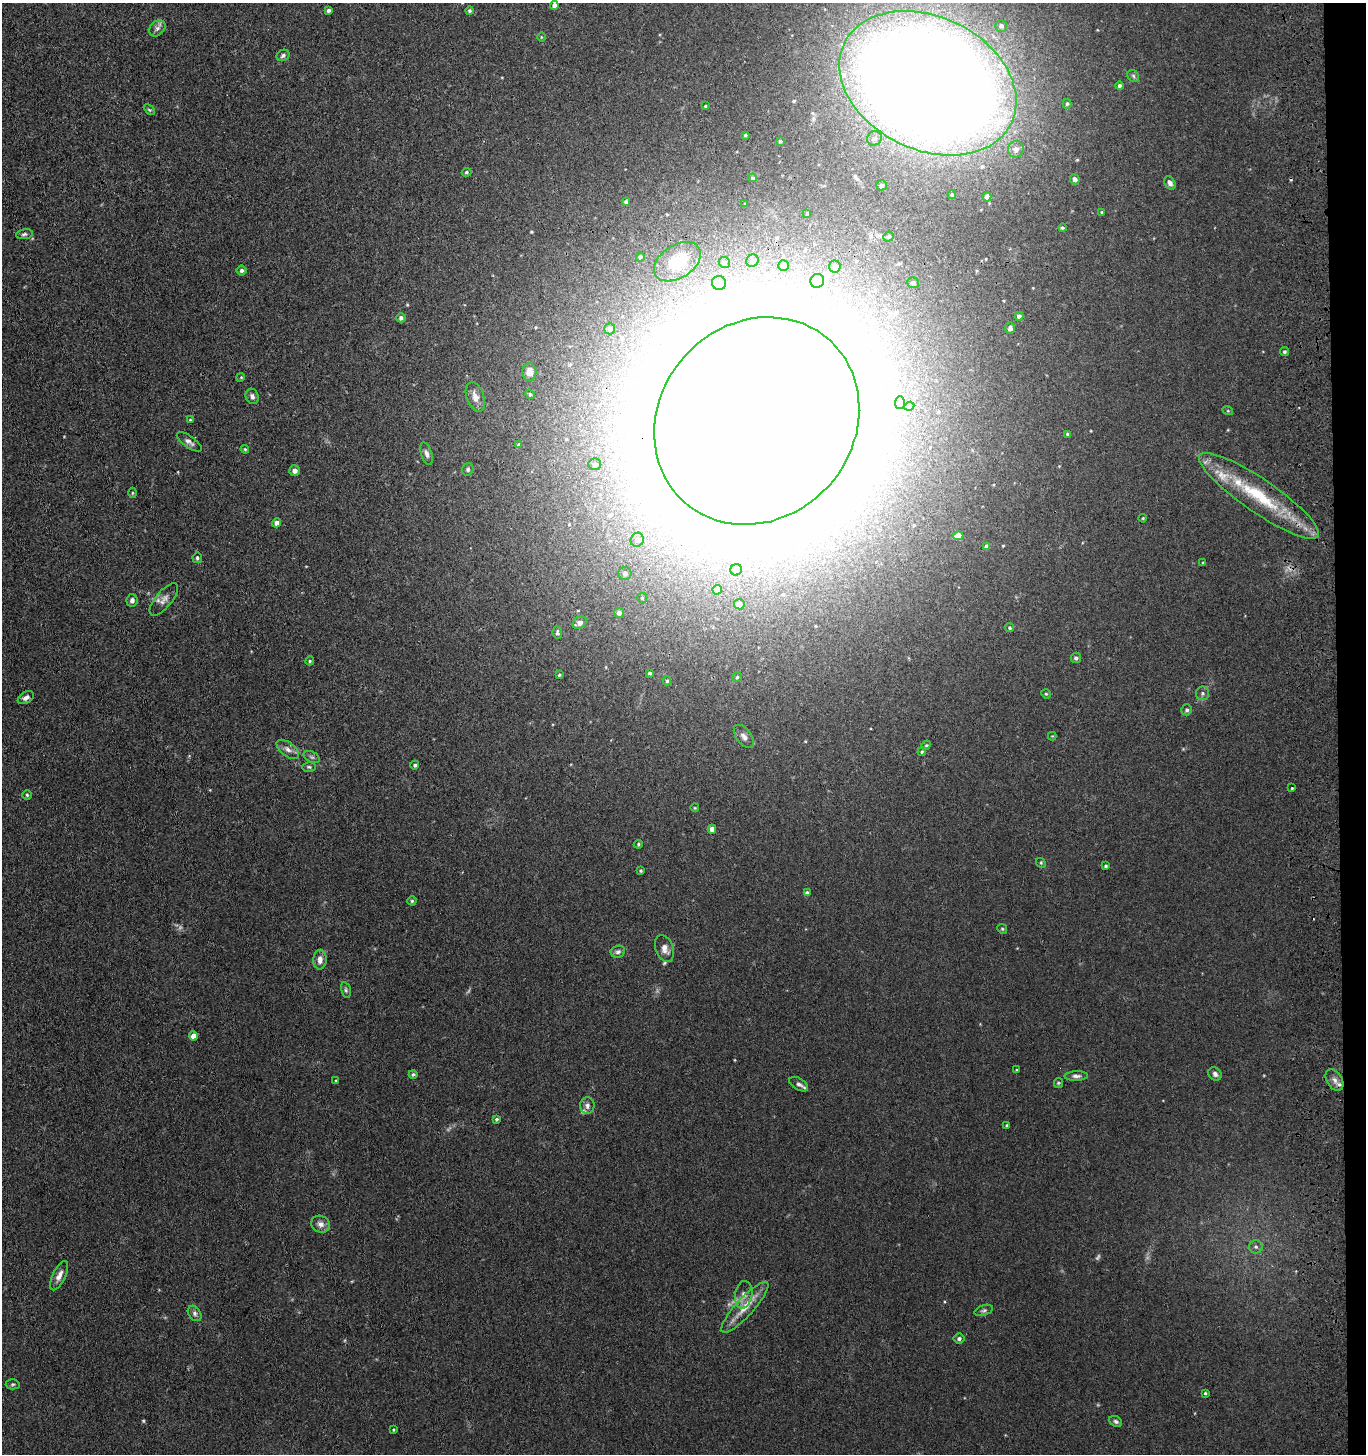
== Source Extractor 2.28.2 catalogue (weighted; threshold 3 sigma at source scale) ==
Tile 6 of 3 x 3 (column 3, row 2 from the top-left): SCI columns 2933-4296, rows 1455-2906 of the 4543 x 4361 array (HDU 1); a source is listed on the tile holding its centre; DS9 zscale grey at full resolution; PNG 1368 x 1456 px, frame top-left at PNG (2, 3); each listed source drawn as its Kron ellipse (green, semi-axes under 4 px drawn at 4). Shown black and unused: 2% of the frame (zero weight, under 3 of 4 exposures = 5% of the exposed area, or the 3 px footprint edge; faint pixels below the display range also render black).
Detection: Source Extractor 2.28.2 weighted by HDU 2 'WHT'; one run over the whole footprint, this tile lists its part. Background 0.0374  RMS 0.0047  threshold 0.0213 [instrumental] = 3 sigma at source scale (4.5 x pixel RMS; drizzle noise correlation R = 1.50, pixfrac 1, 0.05/0.05 arcsec/px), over >= 5 px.
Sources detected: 165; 3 too faint to see at this stretch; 15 inside a brighter object's white glare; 1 cosmic-ray / hot-pixel residue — neither listed nor drawn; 5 inside a brighter listed object's ellipse — not listed separately; the other 141 listed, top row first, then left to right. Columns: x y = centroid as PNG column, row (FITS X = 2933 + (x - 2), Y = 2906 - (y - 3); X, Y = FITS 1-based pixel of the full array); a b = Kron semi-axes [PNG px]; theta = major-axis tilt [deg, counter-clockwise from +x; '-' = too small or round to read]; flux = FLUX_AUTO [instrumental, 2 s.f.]
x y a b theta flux
554 5 4 4 - 2.1
329 10 4 3 - 1.1
469 11 4 4 - 0.72
1001 26 6 6 - 1.6
157 28 9 7 45 1.8
541 37 5 3 - 0.39
283 55 7 5 27 1.3
1133 76 6 5 - 0.86
928 83 93 66 -25 1500
1120 86 4 4 - 1.3
1067 104 5 4 - 0.67
705 106 3 2 - 0.41
149 110 6 4 -44 0.64
745 135 3 3 - 0.56
874 138 7 7 - 1.7
780 141 3 3 - 0.45
1016 149 8 8 - 2.3
466 172 5 4 - 0.65
753 178 4 3 - 0.72
1075 179 5 4 - 1.6
1170 183 7 5 -60 1.7
882 185 5 5 - 0.89
952 195 4 4 - 0.61
987 197 4 4 - 2.5
626 202 4 4 - 1.1
745 204 3 2 - 0.36
1102 212 3 3 - 0.47
807 213 3 3 - 0.51
1062 228 4 4 - 0.6
24 234 8 5 9 1.1
888 237 5 4 - 0.77
640 257 4 4 - 1
752 261 6 6 - 1.1
677 262 26 16 33 10
724 262 6 5 - 0.93
784 265 5 5 - 1.6
835 266 6 5 - 1.7
242 270 5 5 - 1.3
817 281 7 6 - 2.4
719 283 7 7 - 3
913 283 6 5 - 1.3
1019 316 4 4 - 1.5
401 318 4 4 - 1.3
1010 328 5 5 - 1.3
610 329 5 5 - 2.1
1284 352 4 4 - 0.81
529 372 9 7 88 3.8
241 377 4 3 - 0.41
530 394 5 4 - 0.59
252 396 8 6 -70 1.7
475 397 15 8 -70 3.5
900 403 6 5 - 0.85
909 406 5 4 - 0.59
1228 411 5 3 - 0.42
190 420 4 3 - 0.44
757 421 109 97 48 8600
1068 434 3 3 - 0.84
189 442 14 5 -35 2
519 445 4 4 - 0.84
245 449 4 3 - 0.48
427 454 12 5 -73 1.7
595 464 6 5 - 1
468 469 6 5 - 0.9
295 471 5 5 - 2.1
132 493 5 3 - 0.43
1259 496 72 16 -34 33
1143 518 4 3 - 0.4
276 523 4 4 - 2.2
958 536 5 4 - 4
637 540 7 6 - 1.4
987 546 4 4 - 1.6
197 558 5 4 - 0.82
1203 563 4 2 - 0.35
736 570 6 5 - 2
625 573 6 6 - 1.7
717 590 5 4 - 2.3
642 598 5 5 - 0.59
164 599 20 8 51 3.1
132 600 6 5 - 1.5
739 604 5 5 - 3.3
619 613 5 5 - 2
580 623 7 5 32 2.9
1010 628 4 4 - 0.82
557 632 6 4 -82 0.95
1076 658 5 5 - 1.2
310 661 4 4 - 0.59
650 673 3 3 - 0.67
559 675 3 3 - 0.59
737 677 5 5 - 0.7
667 681 4 4 - 0.63
1202 693 7 6 - 1.2
1046 694 5 4 - 0.55
26 698 9 5 29 1.7
1187 710 5 5 - 0.99
744 736 13 7 -52 2.5
1052 736 4 4 - 0.38
926 745 5 4 - 0.51
288 749 13 7 -37 2.6
922 752 4 3 - 0.58
312 757 8 5 -26 1.1
415 765 4 4 - 0.96
309 767 7 4 -2 0.77
1292 788 2 2 - 0.36
27 795 4 4 - 0.62
695 808 4 3 - 0.36
712 829 4 4 - 2.6
638 844 4 4 - 0.64
1041 863 5 4 - 0.54
1106 866 4 3 - 0.64
641 871 3 3 - 0.54
807 893 4 4 - 1.7
412 901 4 4 - 0.65
1002 929 5 4 - 0.56
664 949 14 8 -70 3.2
618 952 7 6 - 1.4
320 960 10 6 86 2.9
346 990 8 4 -77 0.83
193 1036 4 4 - 4.6
1017 1070 3 3 - 0.4
413 1074 4 4 - 0.75
1215 1074 7 6 - 1.4
1076 1076 12 4 1 1.7
1335 1080 12 7 -58 2.6
336 1081 4 3 - 0.44
1058 1083 5 4 - 0.55
799 1084 10 5 -31 1.8
587 1106 8 7 - 1.8
497 1119 4 4 - 0.84
1007 1125 4 3 - 0.52
321 1224 9 8 - 2.5
1256 1247 7 6 - 1.2
59 1276 16 6 64 2.9
744 1295 14 8 81 3.1
745 1307 33 9 48 8.3
984 1310 9 5 18 0.99
195 1313 8 6 -53 1.3
959 1339 5 5 - 1
13 1384 7 5 1 0.87
1205 1393 3 3 - 0.55
1116 1422 7 5 -32 0.98
393 1430 4 3 - 0.52
Overlapping masked pixels (flux is a lower limit): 2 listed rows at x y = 757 421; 1259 496